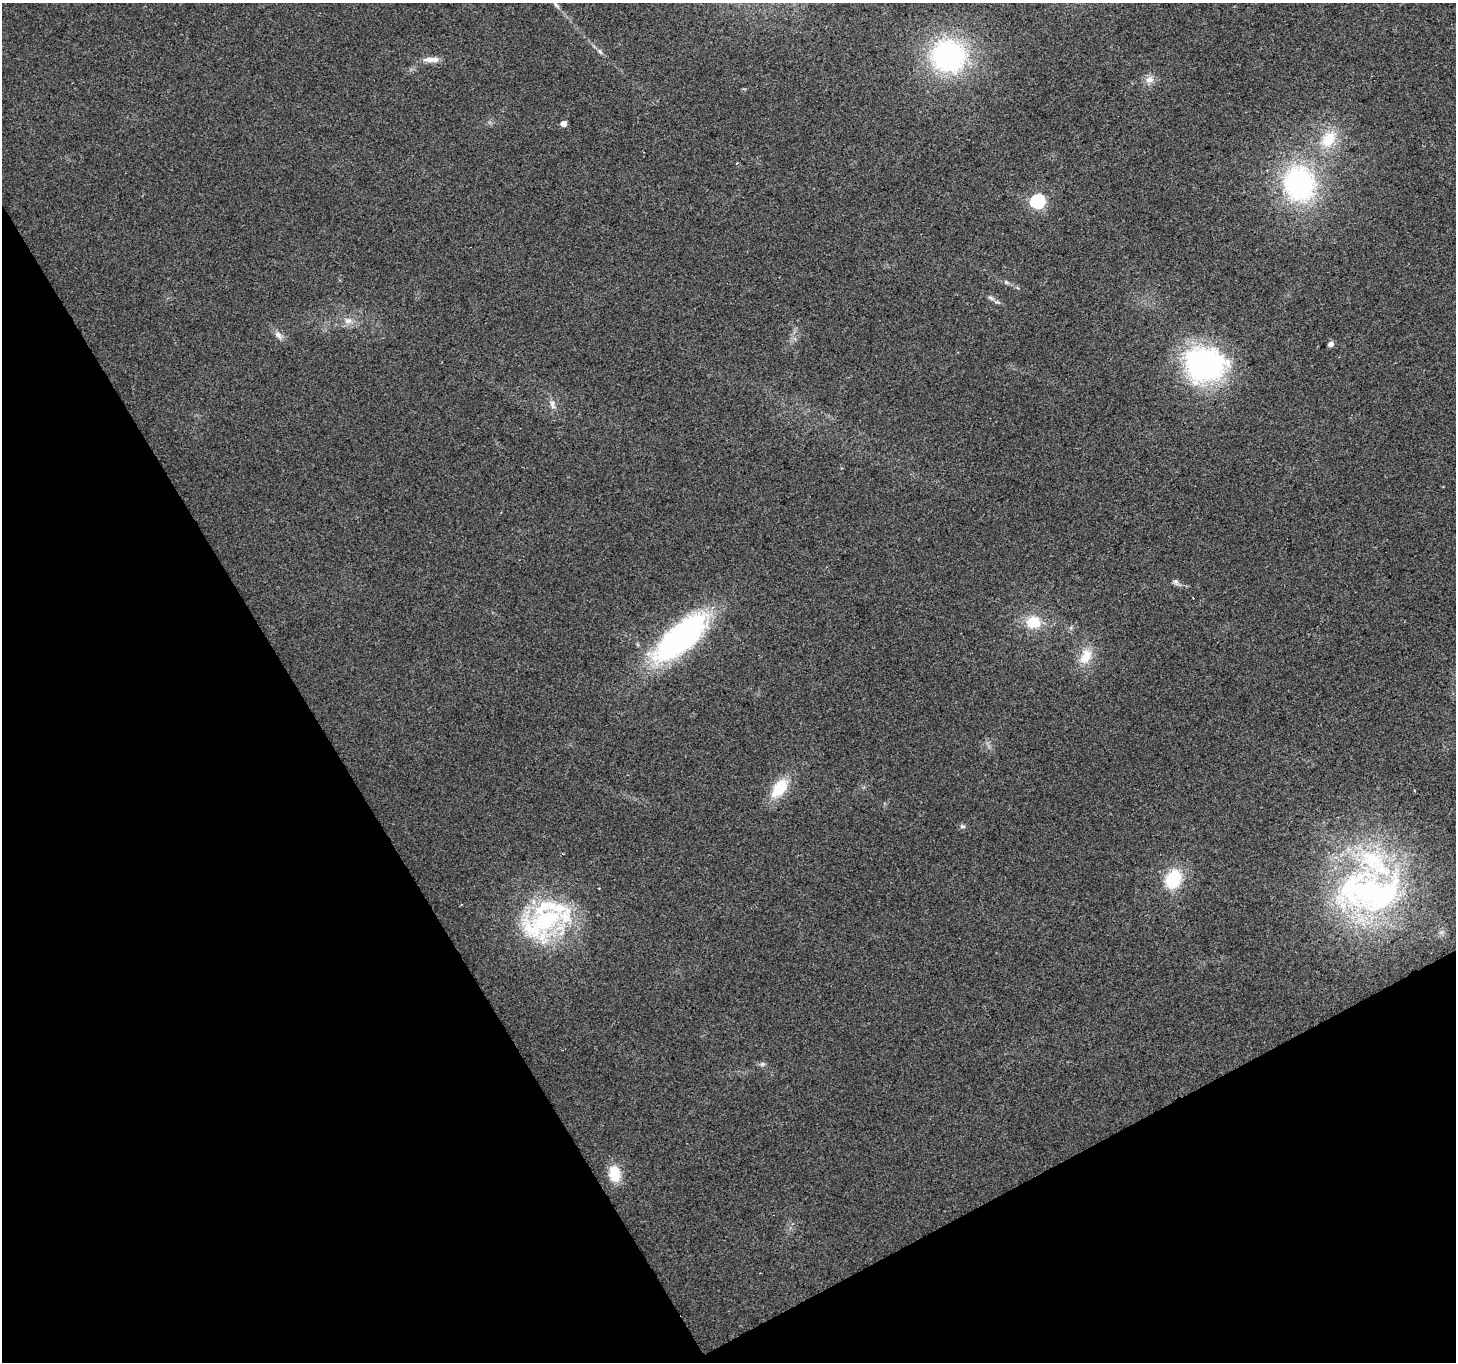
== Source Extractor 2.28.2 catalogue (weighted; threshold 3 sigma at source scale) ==
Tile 14 of 4 x 4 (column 2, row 4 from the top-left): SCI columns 1455-2908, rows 108-1467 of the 5820 x 5713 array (HDU 1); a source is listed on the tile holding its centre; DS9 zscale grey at full resolution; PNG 1458 x 1364 px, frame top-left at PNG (2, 3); no overlay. Shown black and unused: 29% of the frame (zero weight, under 2 of 3 exposures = <1% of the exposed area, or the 3 px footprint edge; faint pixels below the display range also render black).
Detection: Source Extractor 2.28.2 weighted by HDU 2 'WHT'; one run over the whole footprint, this tile lists its part. Background 0.0337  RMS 0.0077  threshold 0.0345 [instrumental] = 3 sigma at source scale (4.5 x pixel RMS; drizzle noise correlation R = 1.50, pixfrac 1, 0.0396/0.0396 arcsec/px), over >= 5 px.
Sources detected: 34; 1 inside a brighter object's white glare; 1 cosmic-ray / hot-pixel residue — not listed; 4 inside a brighter listed object's ellipse — not listed separately; the other 28 listed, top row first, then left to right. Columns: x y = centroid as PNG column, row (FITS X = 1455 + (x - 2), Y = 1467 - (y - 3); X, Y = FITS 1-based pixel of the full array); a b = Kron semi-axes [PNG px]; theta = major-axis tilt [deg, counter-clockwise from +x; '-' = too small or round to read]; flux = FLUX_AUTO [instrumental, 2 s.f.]
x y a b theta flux
600 51 9 6 -50 2
948 56 34 32 -21 130
431 59 23 7 0 6.5
1149 80 11 10 - 5.5
563 124 5 4 - 6.5
1329 139 23 16 56 24
737 163 3 3 - 1
1299 184 38 31 -76 130
1037 201 6 6 - 130
1006 282 6 5 - 1.4
991 298 9 4 -36 2
348 321 11 8 0 5.1
278 335 13 8 -57 4.1
1331 344 5 4 - 4.8
1205 364 47 39 -3 130
552 403 8 8 - 3.2
1176 582 8 7 - 2.2
1033 622 18 16 16 19
680 637 68 26 41 160
1086 656 21 13 63 15
780 788 23 12 54 26
1414 790 3 2 - 0.78
962 826 7 5 -1 1.7
1173 879 19 15 65 35
1368 891 63 45 32 170
543 922 64 42 30 110
762 1064 6 6 - 1.6
615 1174 18 12 -81 18